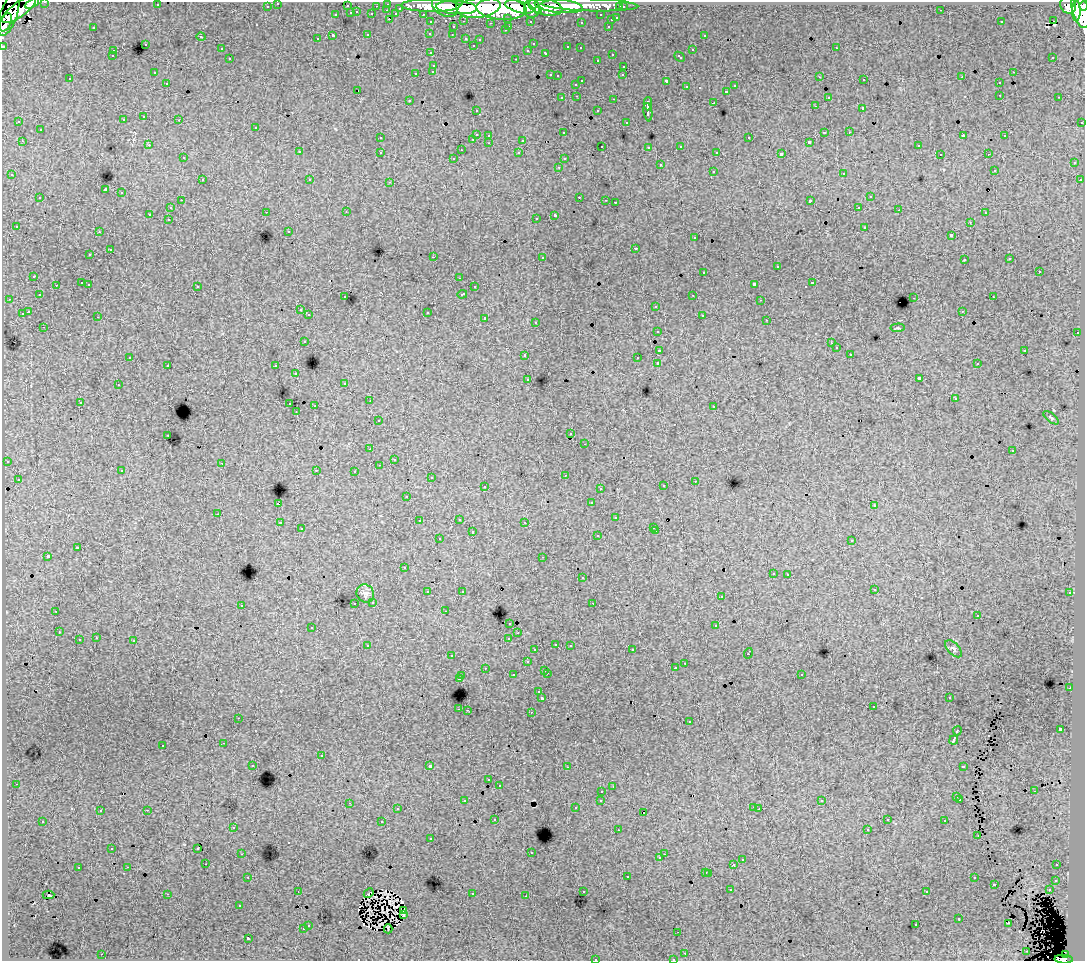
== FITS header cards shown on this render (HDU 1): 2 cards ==
NAXIS1  =                 1083
NAXIS2  =                  959

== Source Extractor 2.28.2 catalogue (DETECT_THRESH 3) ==
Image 1083 x 959 px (HDU 1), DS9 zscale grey, 1 PNG px = 1 image px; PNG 1087 x 963 px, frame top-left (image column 1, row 959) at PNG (2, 2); each listed source drawn as its Kron ellipse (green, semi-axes under 4 px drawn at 4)
Background 96.6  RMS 1.1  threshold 3.18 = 3 sigma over >= 5 px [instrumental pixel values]
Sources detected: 444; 1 with non-positive FLUX_AUTO (blend fragments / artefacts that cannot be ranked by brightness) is neither listed nor drawn; the other 443 listed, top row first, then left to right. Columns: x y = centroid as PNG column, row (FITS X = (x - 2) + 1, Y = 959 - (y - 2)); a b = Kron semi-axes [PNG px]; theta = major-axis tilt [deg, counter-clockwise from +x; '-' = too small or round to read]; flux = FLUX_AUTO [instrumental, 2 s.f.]
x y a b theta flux
45 2 3 2 - 2500
32 3 8 4 27 30000
278 3 3 3 - 2000
388 4 3 3 - 3600
157 5 3 2 - 140
590 5 48 6 -2 100000
1068 5 9 7 -64 66000
267 6 3 3 - 1300
347 6 3 3 - 740
376 6 3 2 - 730
431 6 29 6 -1 190000
445 6 14 10 -33 160000
559 6 24 7 -6 170000
1084 6 4 3 - 48000
457 7 20 6 -4 290000
479 7 22 10 9 410000
520 7 15 5 -14 220000
545 7 17 8 -13 210000
620 7 3 3 - 1000
623 7 3 3 - 1500
400 8 3 3 - 710
532 8 9 8 - 150000
501 9 25 11 -4 590000
1080 9 19 8 -76 330000
19 10 20 7 36 170000
387 10 3 2 - 180
941 10 3 2 - 110
538 11 4 4 - 61000
1076 11 10 4 89 120000
357 12 3 2 - 330
351 13 3 3 - 680
9 14 22 8 71 220000
372 14 3 3 - 820
396 14 4 3 - 520
423 14 3 2 - 1500
336 15 3 3 - 230
601 15 3 3 - 1400
508 18 3 3 - 880
617 18 3 3 - 480
389 19 3 2 - 320
611 20 3 3 - 270
464 21 3 2 - 420
530 21 3 3 - 1100
1054 21 2 2 - 110
5 22 9 5 66 130000
431 22 3 3 - 1600
581 22 3 2 - 70
1001 22 2 2 - 37
491 23 3 2 - 80
509 26 3 2 - 270
608 26 3 2 - 340
93 27 3 2 - 350
453 27 3 2 - 190
505 30 3 2 - 150
430 33 3 3 - 120
368 35 3 3 - 240
452 35 3 2 - 110
704 35 3 3 - 220
333 36 3 3 - 1200
201 37 4 3 - 51
466 38 3 3 - 280
317 39 3 3 - 130
480 39 3 3 - 180
145 44 3 3 - 400
533 44 3 2 - 88
473 45 3 3 - 200
3 46 3 3 - 4400
568 47 3 3 - 420
580 48 3 2 - 120
836 48 3 2 - 260
221 49 3 3 - 180
528 50 3 3 - 170
692 50 3 3 - 400
113 51 3 3 - 250
431 53 3 3 - 230
546 53 3 3 - 300
612 54 3 2 - 240
112 56 3 3 - 140
679 57 6 3 -42 350
1053 57 3 2 - 150
230 59 3 3 - 280
516 59 3 2 - 420
597 60 3 3 - 160
434 65 3 3 - 320
624 66 3 2 - 260
433 71 3 3 - 210
154 72 3 2 - 95
1013 72 3 2 - 260
416 73 3 3 - 350
550 75 3 2 - 320
623 75 3 2 - 120
557 76 3 3 - 100
820 77 3 2 - 160
962 77 3 3 - 81
70 79 3 3 - 180
864 80 3 2 - 140
582 81 3 2 - 480
666 81 3 3 - 820
167 83 3 2 - 200
999 83 3 3 - 280
576 84 3 3 - 220
735 86 3 3 - 160
686 87 3 3 - 190
358 90 3 2 - 84
727 91 3 3 - 360
1000 95 3 2 - 180
577 96 3 2 - 230
828 97 3 3 - 210
1059 97 3 2 - 170
562 98 3 3 - 250
614 99 3 2 - 470
409 100 3 2 - 180
714 103 3 3 - 850
648 104 6 3 88 2200
815 106 3 2 - 110
863 108 3 3 - 1200
476 110 3 2 - 180
598 111 3 3 - 320
648 112 9 3 -81 1800
144 117 3 3 - 210
123 120 3 3 - 250
179 120 3 2 - 120
19 122 3 2 - 140
626 122 3 2 - 92
1082 122 3 2 - 530
256 127 3 3 - 200
40 130 3 3 - 340
824 132 3 2 - 740
849 132 3 2 - 150
564 133 3 3 - 130
476 134 3 3 - 800
489 135 3 3 - 250
963 136 4 2 - 580
1005 136 3 2 - 100
380 138 3 3 - 160
749 138 3 3 - 410
473 139 3 2 - 210
523 140 3 3 - 750
22 141 3 2 - 260
809 142 3 3 - 87
489 143 3 2 - 250
149 145 3 3 - 150
602 146 3 2 - 97
681 146 3 3 - 270
918 146 3 3 - 200
649 147 3 3 - 170
461 150 2 2 - 57
299 152 3 3 - 200
380 152 3 3 - 350
717 152 3 2 - 100
519 153 3 3 - 220
781 154 4 3 - 1800
940 154 3 2 - 140
988 154 3 2 - 170
183 158 3 3 - 170
454 158 3 2 - 120
564 159 4 3 - 100
1074 163 3 3 - 260
660 165 3 3 - 480
559 167 3 2 - 180
994 170 3 2 - 71
713 171 3 3 - 300
844 173 3 3 - 400
12 175 3 3 - 200
202 180 3 3 - 240
310 180 3 2 - 130
1080 180 3 3 - 160
390 182 3 2 - 300
105 190 4 3 - 5900
121 193 3 3 - 420
579 197 3 2 - 270
870 197 3 3 - 340
40 198 3 3 - 190
181 200 3 2 - 52
606 200 2 2 - 43
810 201 4 3 - 1200
615 202 3 2 - 110
859 207 3 2 - 150
170 208 3 3 - 330
899 210 3 2 - 120
266 212 3 2 - 92
346 212 3 2 - 74
985 213 3 2 - 110
149 214 3 3 - 1100
555 215 4 3 - 1300
536 218 3 2 - 160
168 219 3 2 - 190
970 222 3 2 - 100
16 226 3 3 - 140
865 227 3 3 - 320
289 231 3 3 - 160
99 232 3 2 - 120
951 235 3 3 - 970
694 238 3 3 - 120
636 248 3 3 - 350
110 250 3 3 - 430
90 255 3 2 - 180
433 257 2 2 - 650
542 257 3 3 - 440
1010 259 3 2 - 92
964 260 3 2 - 120
777 267 3 3 - 480
704 272 3 3 - 380
1039 272 3 3 - 470
34 276 3 3 - 260
459 278 3 2 - 92
82 283 3 3 - 630
813 283 3 3 - 570
89 284 3 3 - 140
754 284 4 3 - 1500
56 285 3 2 - 180
197 286 3 3 - 200
474 287 3 2 - 130
462 294 5 3 - 380
39 295 3 3 - 78
693 295 3 2 - 230
345 297 3 3 - 120
993 297 3 2 - 200
914 298 3 2 - 400
9 299 3 2 - 53
761 300 2 2 - 52
656 306 3 3 - 230
300 310 3 2 - 180
962 311 3 2 - 130
28 312 4 3 - 1000
427 312 3 3 - 510
22 314 4 3 - 610
309 315 3 3 - 280
702 315 3 2 - 170
98 317 3 2 - 120
485 318 3 3 - 380
767 320 2 2 - 43
536 322 3 2 - 85
44 327 3 2 - 160
898 328 7 3 5 73
658 331 3 3 - 160
1077 333 3 2 - 310
304 341 3 3 - 160
831 343 3 2 - 75
836 348 3 3 - 200
659 350 4 3 - 760
1025 350 3 2 - 250
850 354 3 2 - 120
525 355 3 3 - 260
130 357 3 2 - 110
637 358 3 2 - 120
658 363 3 3 - 1800
977 364 3 2 - 150
168 365 3 3 - 280
276 366 3 3 - 320
296 374 3 2 - 77
919 378 4 3 - 1700
528 379 3 3 - 130
345 383 3 3 - 210
118 385 3 2 - 110
955 399 3 2 - 100
370 401 3 2 - 75
80 402 3 3 - 130
290 404 3 2 - 240
315 406 2 2 - 340
714 406 3 2 - 98
296 412 3 2 - 38
1051 418 9 3 -38 120
378 420 3 2 - 71
571 434 3 2 - 97
168 435 3 2 - 200
585 444 3 2 - 74
370 449 2 2 - 170
1012 451 3 2 - 87
394 459 3 2 - 70
7 461 3 2 - 65
222 463 3 2 - 130
379 465 3 2 - 100
316 470 3 2 - 290
122 471 3 2 - 260
354 471 3 2 - 200
565 475 3 2 - 62
431 477 3 2 - 98
18 479 3 2 - 78
695 481 3 2 - 71
485 486 3 2 - 260
663 486 3 3 - 140
600 488 3 2 - 190
407 496 3 3 - 120
591 503 3 3 - 150
278 504 3 3 - 920
874 506 3 3 - 190
218 514 3 2 - 150
616 518 3 3 - 300
459 519 3 3 - 230
419 521 3 3 - 180
525 522 3 2 - 140
280 523 3 2 - 230
654 527 3 3 - 180
301 529 3 2 - 85
656 531 3 2 - 100
472 532 3 3 - 350
598 536 3 3 - 140
439 539 3 3 - 190
852 540 3 3 - 230
77 548 4 3 - 770
48 556 3 3 - 1200
543 557 2 2 - 75
404 568 3 2 - 100
773 573 3 3 - 200
788 574 3 2 - 140
582 578 3 3 - 190
874 589 3 3 - 320
462 591 3 3 - 130
428 592 3 3 - 330
365 593 9 8 - 280
1070 593 3 3 - 250
721 597 3 3 - 170
373 602 3 3 - 210
355 603 3 2 - 210
593 603 3 2 - 98
241 605 3 3 - 230
56 611 3 2 - 76
445 611 3 2 - 93
978 615 3 3 - 200
510 623 3 3 - 270
716 626 3 3 - 420
312 627 3 2 - 140
59 632 3 3 - 270
518 633 3 2 - 65
96 638 3 2 - 96
509 638 3 3 - 340
79 640 3 3 - 300
134 641 3 2 - 490
556 644 3 3 - 210
570 645 3 2 - 260
368 646 4 3 - 210
954 649 10 5 -47 160
535 650 3 3 - 140
632 650 3 2 - 180
748 653 5 3 - 390
452 656 3 2 - 180
527 662 3 3 - 320
685 663 3 2 - 200
485 668 3 2 - 120
675 668 3 2 - 130
545 670 3 2 - 240
547 673 3 2 - 250
801 674 3 3 - 190
513 675 3 3 - 190
462 676 3 3 - 290
459 679 3 3 - 590
1070 688 3 2 - 170
539 692 3 3 - 130
949 697 3 2 - 85
542 698 3 3 - 990
873 707 3 2 - 180
459 709 3 2 - 230
467 710 3 2 - 140
531 712 3 2 - 200
238 718 2 2 - 38
689 722 3 3 - 230
1060 729 3 3 - 1800
957 731 5 3 - 590
954 740 5 3 - 2900
224 743 3 2 - 270
163 745 3 3 - 250
321 756 3 3 - 420
253 766 3 2 - 110
430 766 3 3 - 1900
963 766 4 3 - 480
567 767 3 3 - 60
489 780 3 3 - 210
16 784 3 2 - 220
499 785 3 2 - 72
613 786 3 2 - 100
602 791 3 2 - 200
1034 791 3 2 - 160
957 797 3 3 - 170
601 800 3 3 - 180
960 800 3 2 - 110
465 801 3 3 - 150
822 801 3 3 - 130
349 803 3 2 - 220
753 807 3 2 - 190
575 808 3 3 - 150
397 809 3 3 - 140
759 809 3 3 - 71
147 810 3 2 - 300
100 811 3 3 - 250
643 812 3 2 - 230
495 819 3 3 - 63
887 820 3 3 - 210
43 821 3 2 - 110
945 821 3 3 - 290
382 822 3 3 - 440
233 827 3 2 - 170
867 829 3 2 - 110
618 830 3 2 - 92
978 835 3 2 - 110
431 839 3 2 - 120
112 848 3 2 - 130
198 848 3 2 - 48
531 853 3 2 - 67
242 854 3 2 - 170
664 854 2 2 - 220
660 858 3 3 - 120
742 860 3 3 - 280
206 864 2 2 - 84
734 865 3 3 - 730
1057 865 3 2 - 150
128 867 3 2 - 160
78 868 3 3 - 300
706 872 3 3 - 290
709 873 3 3 - 420
248 877 3 2 - 320
627 877 3 3 - 520
974 878 3 2 - 230
1056 880 3 3 - 150
994 884 3 3 - 610
731 890 3 2 - 120
1049 890 3 3 - 350
298 891 2 2 - 37
583 891 3 3 - 170
927 892 3 3 - 210
369 893 5 2 - 36
167 894 3 2 - 600
472 894 3 2 - 330
48 895 6 2 1 280
526 896 3 2 - 110
240 906 3 3 - 82
404 911 4 3 - 90
403 915 3 3 - 47
959 919 3 3 - 400
1008 923 3 2 - 52
308 925 3 3 - 250
916 925 3 2 - 250
303 929 3 3 - 320
388 929 4 2 - 99
678 932 2 2 - 34
248 938 3 3 - 1500
1027 951 2 2 - 42
685 953 3 2 - 230
102 954 3 2 - 380
1065 955 4 4 - 41000
595 959 3 2 - 350
673 959 3 2 - 220
1064 959 9 4 -3 67000
At the frame edge (FLAGS 8, measured only in part): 9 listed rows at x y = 45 2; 32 3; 278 3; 1084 6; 5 22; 3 46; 595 959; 673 959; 1064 959
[1 non-positive-flux detection neither listed nor drawn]